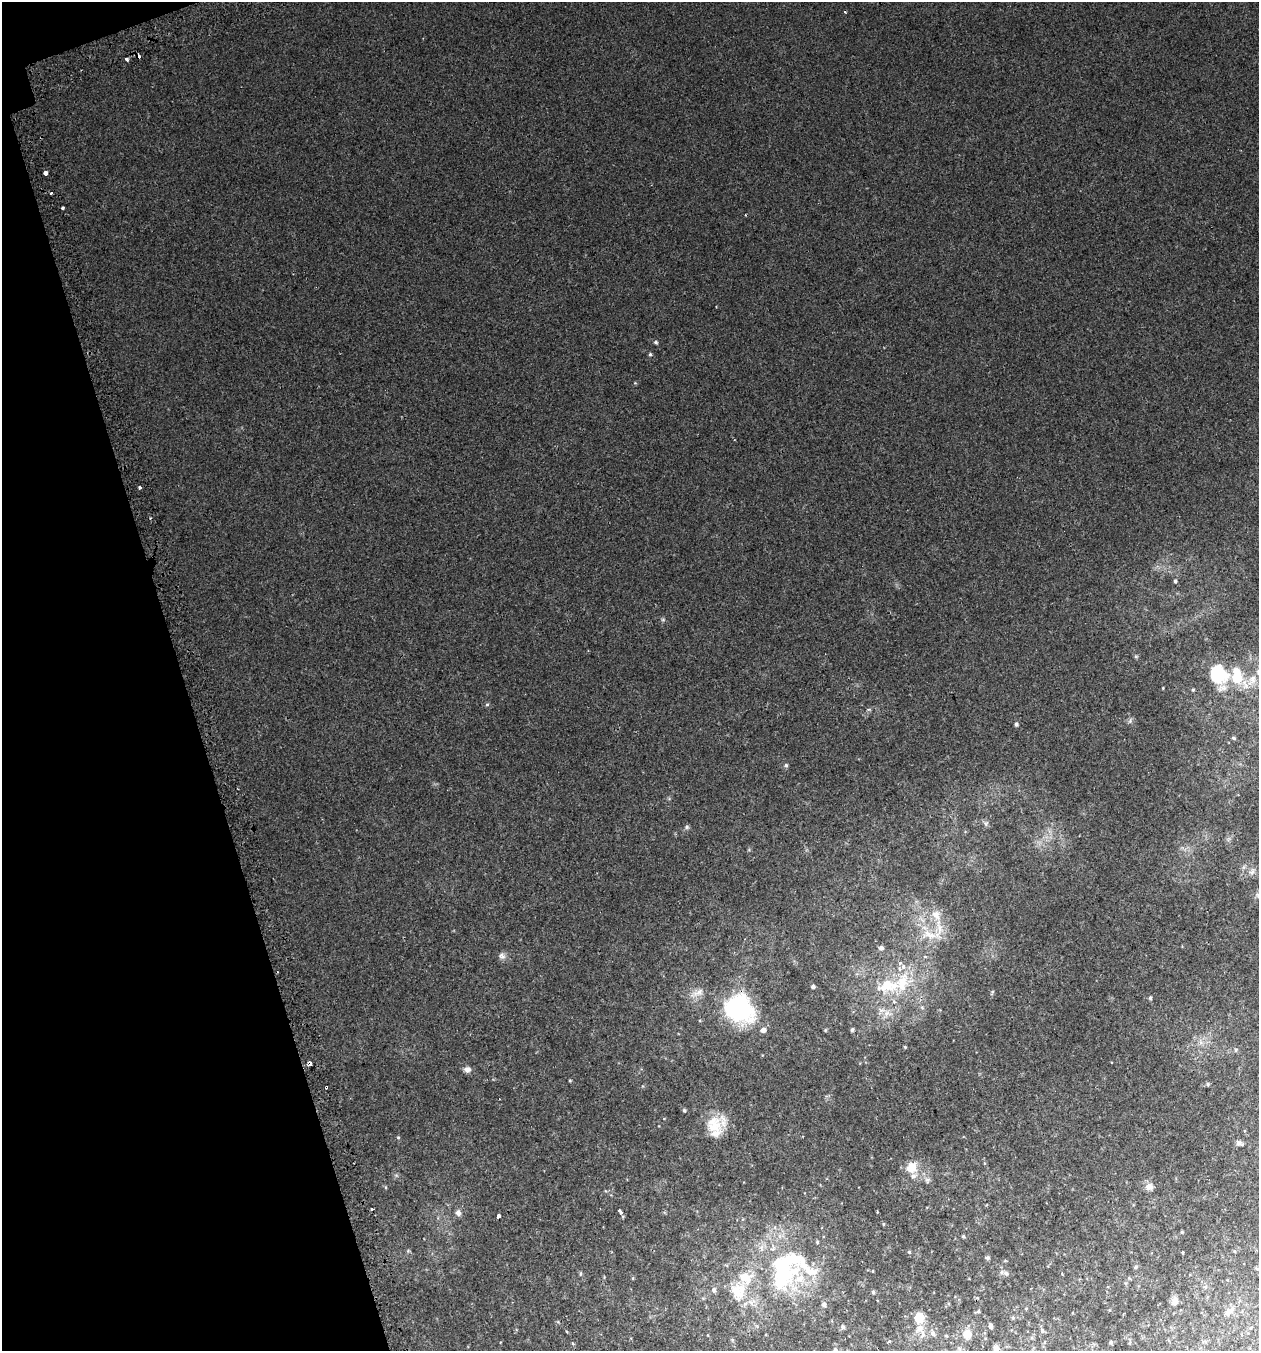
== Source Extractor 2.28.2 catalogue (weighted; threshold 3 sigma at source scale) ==
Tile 5 of 4 x 4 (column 1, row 2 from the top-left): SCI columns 113-1369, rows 2745-4093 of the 5304 x 5490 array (HDU 1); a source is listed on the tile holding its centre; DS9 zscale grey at full resolution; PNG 1261 x 1353 px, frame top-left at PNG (2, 2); no overlay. Shown black and unused: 15% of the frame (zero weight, under 2 of 3 exposures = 3% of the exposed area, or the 3 px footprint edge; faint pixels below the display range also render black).
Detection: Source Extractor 2.28.2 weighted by HDU 2 'WHT'; one run over the whole footprint, this tile lists its part. Background 0.00786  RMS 0.0046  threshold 0.0207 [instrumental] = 3 sigma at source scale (4.5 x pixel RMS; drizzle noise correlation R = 1.50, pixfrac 1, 0.0396/0.0396 arcsec/px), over >= 5 px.
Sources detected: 110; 1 inside a brighter object's white glare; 3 cosmic-ray / hot-pixel residue — not listed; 14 inside a brighter listed object's ellipse — not listed separately; the other 92 listed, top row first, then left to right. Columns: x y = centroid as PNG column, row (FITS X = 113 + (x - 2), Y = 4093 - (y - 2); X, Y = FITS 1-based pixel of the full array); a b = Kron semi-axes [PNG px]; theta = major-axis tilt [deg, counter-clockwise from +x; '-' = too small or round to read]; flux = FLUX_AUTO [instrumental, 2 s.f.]
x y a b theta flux
844 11 3 3 - 0.58
138 56 4 3 - 4.3
126 59 3 3 - 5
45 173 4 3 - 19
51 193 3 2 - 2.1
63 208 3 3 - 3
656 342 5 4 - 0.75
650 354 5 4 - 0.68
635 383 4 4 - 0.42
140 487 3 3 - 2.2
1175 581 5 4 - 0.83
663 620 6 4 0 0.61
1218 674 20 17 -46 24
1253 679 16 11 60 6.1
1193 690 4 3 - 0.48
487 704 5 4 - 0.56
1130 721 7 4 73 0.83
1016 724 5 4 - 0.85
1234 738 4 3 - 0.69
786 765 6 5 - 0.74
986 823 7 7 - 1
687 827 7 5 -1 0.84
1252 872 9 7 22 1.7
1258 895 6 5 - 0.97
939 930 36 12 85 9.1
881 948 6 6 - 1.5
502 956 10 7 -19 1.9
925 957 4 3 - 1
902 984 36 22 65 24
813 986 4 4 - 1.1
992 992 5 4 - 0.57
697 993 23 8 25 3.7
1150 998 5 4 - 0.72
922 1007 6 4 -20 0.67
737 1009 19 16 -26 96
763 1030 6 5 - 2.6
825 1030 4 4 - 0.48
852 1030 4 4 - 0.96
1201 1042 7 6 - 1.5
905 1047 3 3 - 0.52
1236 1050 6 5 - 0.7
310 1064 5 4 - 1.9
467 1069 9 7 6 1.9
570 1080 4 3 - 0.45
1207 1084 5 4 - 0.77
326 1087 4 3 - 2.2
684 1110 4 4 - 0.75
713 1127 26 17 13 9.5
398 1137 5 4 - 0.51
1238 1143 8 7 - 1.4
984 1163 5 3 - 0.4
912 1167 14 13 - 6.2
386 1187 5 3 - 0.41
1149 1187 11 10 - 2.4
620 1211 6 3 -58 1.8
458 1213 6 5 - 2
499 1216 4 3 - 3
883 1224 5 3 - 0.38
1182 1232 5 4 - 0.45
963 1236 5 3 - 0.61
817 1242 4 4 - 0.53
408 1251 6 5 - 0.59
1234 1251 5 4 - 0.52
909 1252 5 5 - 0.61
1183 1252 4 2 - 0.37
988 1257 6 5 - 0.73
1135 1267 5 5 - 0.54
873 1271 4 3 - 0.38
580 1273 7 3 90 0.56
1006 1273 8 7 - 1.6
783 1275 44 33 47 43
1129 1278 5 4 - 0.45
713 1289 6 5 - 1.4
737 1291 28 19 -60 12
873 1292 5 4 - 0.81
1175 1301 13 9 76 2.5
824 1305 6 5 - 1.5
1026 1309 4 4 - 0.41
1109 1310 5 3 - 0.36
978 1311 5 4 - 0.63
1229 1311 15 7 37 2.8
919 1318 10 9 - 7.2
1013 1318 6 4 70 0.61
990 1326 5 4 - 1.1
843 1327 5 5 - 1.2
920 1328 12 10 84 3.7
1042 1331 6 5 - 0.83
933 1333 7 6 - 1.3
967 1334 9 8 - 4.8
1111 1342 5 4 - 0.65
996 1348 8 6 -60 1.6
835 1350 6 5 - 1.3
Overlapping masked pixels (flux is a lower limit): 3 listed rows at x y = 138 56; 310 1064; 326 1087
Isophote crosses this tile's border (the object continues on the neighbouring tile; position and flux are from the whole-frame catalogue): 2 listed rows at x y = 1258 895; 835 1350
Unlisted compact peaks at least as high as the median listed source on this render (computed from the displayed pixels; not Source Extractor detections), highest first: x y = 1163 688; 1136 657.